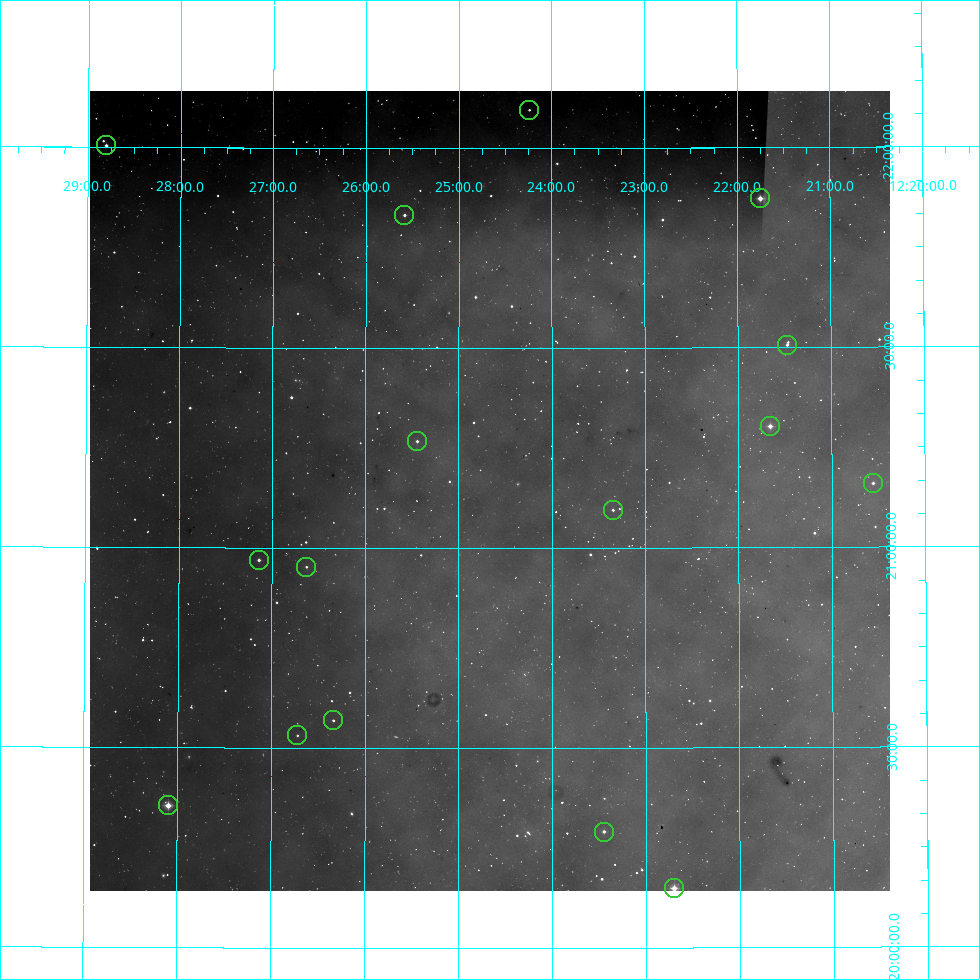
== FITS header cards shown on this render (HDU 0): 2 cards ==
NAXIS1  =                  800
NAXIS2  =                  800

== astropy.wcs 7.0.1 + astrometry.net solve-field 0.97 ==
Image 800 x 800 px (HDU 0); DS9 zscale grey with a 90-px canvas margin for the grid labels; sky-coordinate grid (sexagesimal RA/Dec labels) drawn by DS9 from the SOLVED WCS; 16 Tycho-2 reference stars matched to detected sources circled (green)
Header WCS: RA---AIT/DEC--AIT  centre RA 12:24:40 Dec +21:09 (186.17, +21.14 deg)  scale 9 arcsec/px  FOV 120.0' x 120.0'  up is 0 deg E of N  parity normal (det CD < 0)
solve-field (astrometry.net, Tycho-2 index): SOLVED blind (the header's WCS was not the basis of the solution)
Solved WCS: RA---TAN-SIP/DEC--TAN-SIP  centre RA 12:24:40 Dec +21:09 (186.17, +21.14 deg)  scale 9 arcsec/px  FOV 120.0' x 120.0'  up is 0 deg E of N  parity normal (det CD < 0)
Header WCS and blind solve agree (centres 0.56 arcsec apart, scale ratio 1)
Tycho-2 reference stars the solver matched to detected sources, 16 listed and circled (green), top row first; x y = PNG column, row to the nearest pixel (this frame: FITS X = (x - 90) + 1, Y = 800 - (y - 91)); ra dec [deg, ICRS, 3 dp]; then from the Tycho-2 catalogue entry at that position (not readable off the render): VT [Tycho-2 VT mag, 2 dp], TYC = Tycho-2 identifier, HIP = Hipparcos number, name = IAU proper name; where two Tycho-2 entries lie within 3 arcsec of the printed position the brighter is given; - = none
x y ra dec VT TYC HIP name
529 110 186.060 +22.096 10.23 1447-1967-1 - -
106 145 187.201 +22.003 9.24 1447-1499-1 60897 -
760 198 185.438 +21.873 7.48 1447-1194-1 60290 -
404 215 186.396 +21.832 10.19 1447-1344-1 60633 -
787 345 185.367 +21.507 9.69 1447-1532-1 - -
770 426 185.414 +21.303 8.45 1447-1126-1 60282 -
417 441 186.361 +21.267 9.40 1447-1864-1 - -
873 483 185.139 +21.159 9.65 1447-1722-1 - -
613 510 185.836 +21.095 9.98 1447-1400-1 - -
259 560 186.785 +20.969 9.86 1447-1824-1 - -
306 567 186.657 +20.952 10.23 1447-1908-1 60720 -
333 720 186.584 +20.568 10.50 1447-959-1 - -
297 735 186.680 +20.531 10.69 1447-1980-1 - -
168 805 187.024 +20.354 7.93 1447-1564-1 60834 -
604 832 185.862 +20.291 10.12 1447-164-1 60433 -
674 888 185.675 +20.149 8.06 1447-111-1 60368 -